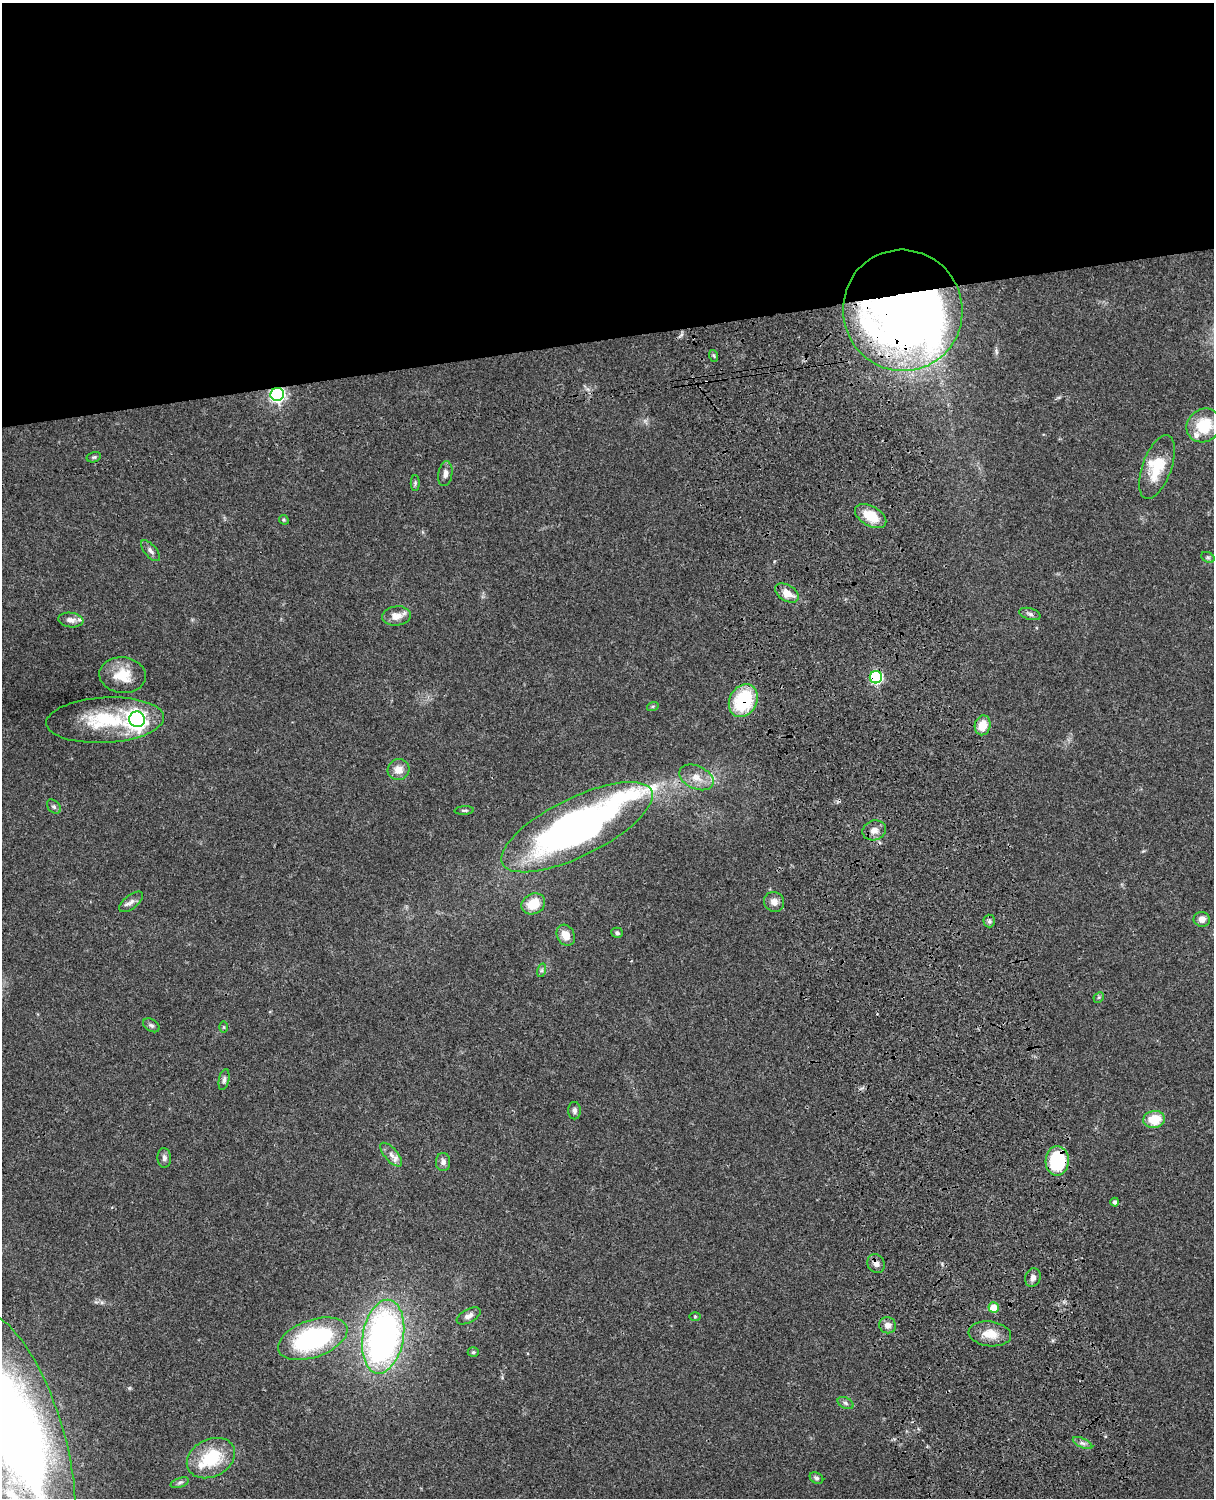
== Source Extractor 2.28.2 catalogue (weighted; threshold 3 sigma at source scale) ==
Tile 2 of 4 x 3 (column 2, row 1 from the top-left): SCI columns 1334-2545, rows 3269-4764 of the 5088 x 4928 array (HDU 1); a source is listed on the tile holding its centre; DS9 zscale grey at full resolution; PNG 1216 x 1500 px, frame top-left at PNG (2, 3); each listed source drawn as its Kron ellipse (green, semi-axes under 4 px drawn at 4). Shown black and unused: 23% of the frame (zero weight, under 3 of 4 exposures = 6% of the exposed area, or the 3 px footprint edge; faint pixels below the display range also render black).
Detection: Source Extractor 2.28.2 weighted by HDU 2 'WHT'; one run over the whole footprint, this tile lists its part. Background 0.0753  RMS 0.0058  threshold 0.026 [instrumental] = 3 sigma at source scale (4.5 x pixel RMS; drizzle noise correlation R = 1.50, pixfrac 1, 0.05/0.05 arcsec/px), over >= 5 px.
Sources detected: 71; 2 inside a brighter object's white glare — neither listed nor drawn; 5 inside a brighter listed object's ellipse — not listed separately; the other 64 listed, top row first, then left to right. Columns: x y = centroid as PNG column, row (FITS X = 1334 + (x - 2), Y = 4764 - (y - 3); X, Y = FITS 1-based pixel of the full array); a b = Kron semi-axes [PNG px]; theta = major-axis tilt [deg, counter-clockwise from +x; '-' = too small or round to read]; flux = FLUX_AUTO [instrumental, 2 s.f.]
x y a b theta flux
903 310 61 59 -69 500
714 356 6 4 -71 0.79
277 394 7 6 - 160
1204 425 18 16 42 21
94 457 7 5 14 0.98
1157 467 33 14 70 18
445 474 12 7 82 2.9
415 483 8 4 90 1
871 516 17 10 -29 13
284 520 5 4 - 0.65
150 551 13 6 -49 2.3
1208 557 7 5 -28 1
787 593 13 8 -32 6.5
1030 614 11 5 -16 1.8
396 616 14 9 7 5.9
71 620 13 7 -6 3.2
123 675 23 18 -6 14
876 677 6 6 - 73
743 701 17 13 60 41
653 706 6 4 18 0.73
137 719 8 8 - 280
105 720 59 22 3 38
983 725 10 8 77 9.2
398 770 11 10 - 5.7
696 777 18 11 -25 7.2
54 806 8 5 -48 1.4
464 810 10 3 3 0.87
577 827 83 29 26 280
874 830 12 9 21 4.2
131 902 14 7 38 2.7
774 902 10 9 - 3.8
533 904 12 10 27 12
1202 919 8 7 - 3.6
989 921 6 6 - 1.3
617 933 6 5 - 1.2
566 935 11 8 -62 6.4
542 970 7 4 72 1
1099 997 6 4 45 0.77
151 1025 9 6 -31 1.5
224 1027 6 4 -89 0.64
224 1080 11 5 78 1.6
574 1111 9 6 -90 1.7
1154 1119 11 8 9 14
391 1155 15 6 -49 3.7
164 1158 10 7 -87 2
1057 1161 15 11 88 36
443 1162 9 7 -89 2.4
1115 1202 4 4 - 1.5
876 1264 10 8 -61 3.1
1033 1277 9 7 71 2.7
994 1308 5 5 - 15
469 1316 13 6 28 2.8
695 1316 6 4 0 0.58
888 1325 8 8 - 3.2
990 1334 21 12 -7 9.1
383 1337 37 20 80 210
313 1339 36 18 19 85
473 1352 5 5 - 0.97
845 1403 8 5 -28 1.4
19 1435 127 44 -72 480
1082 1443 10 4 -26 1.7
211 1458 25 18 27 28
816 1478 7 5 -29 1.3
180 1483 9 4 18 1.3
Overlapping masked pixels (flux is a lower limit): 7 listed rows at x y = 903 310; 277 394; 876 677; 743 701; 1057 1161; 876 1264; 19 1435
Isophote crosses this tile's border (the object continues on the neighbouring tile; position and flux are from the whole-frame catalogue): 1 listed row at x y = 19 1435